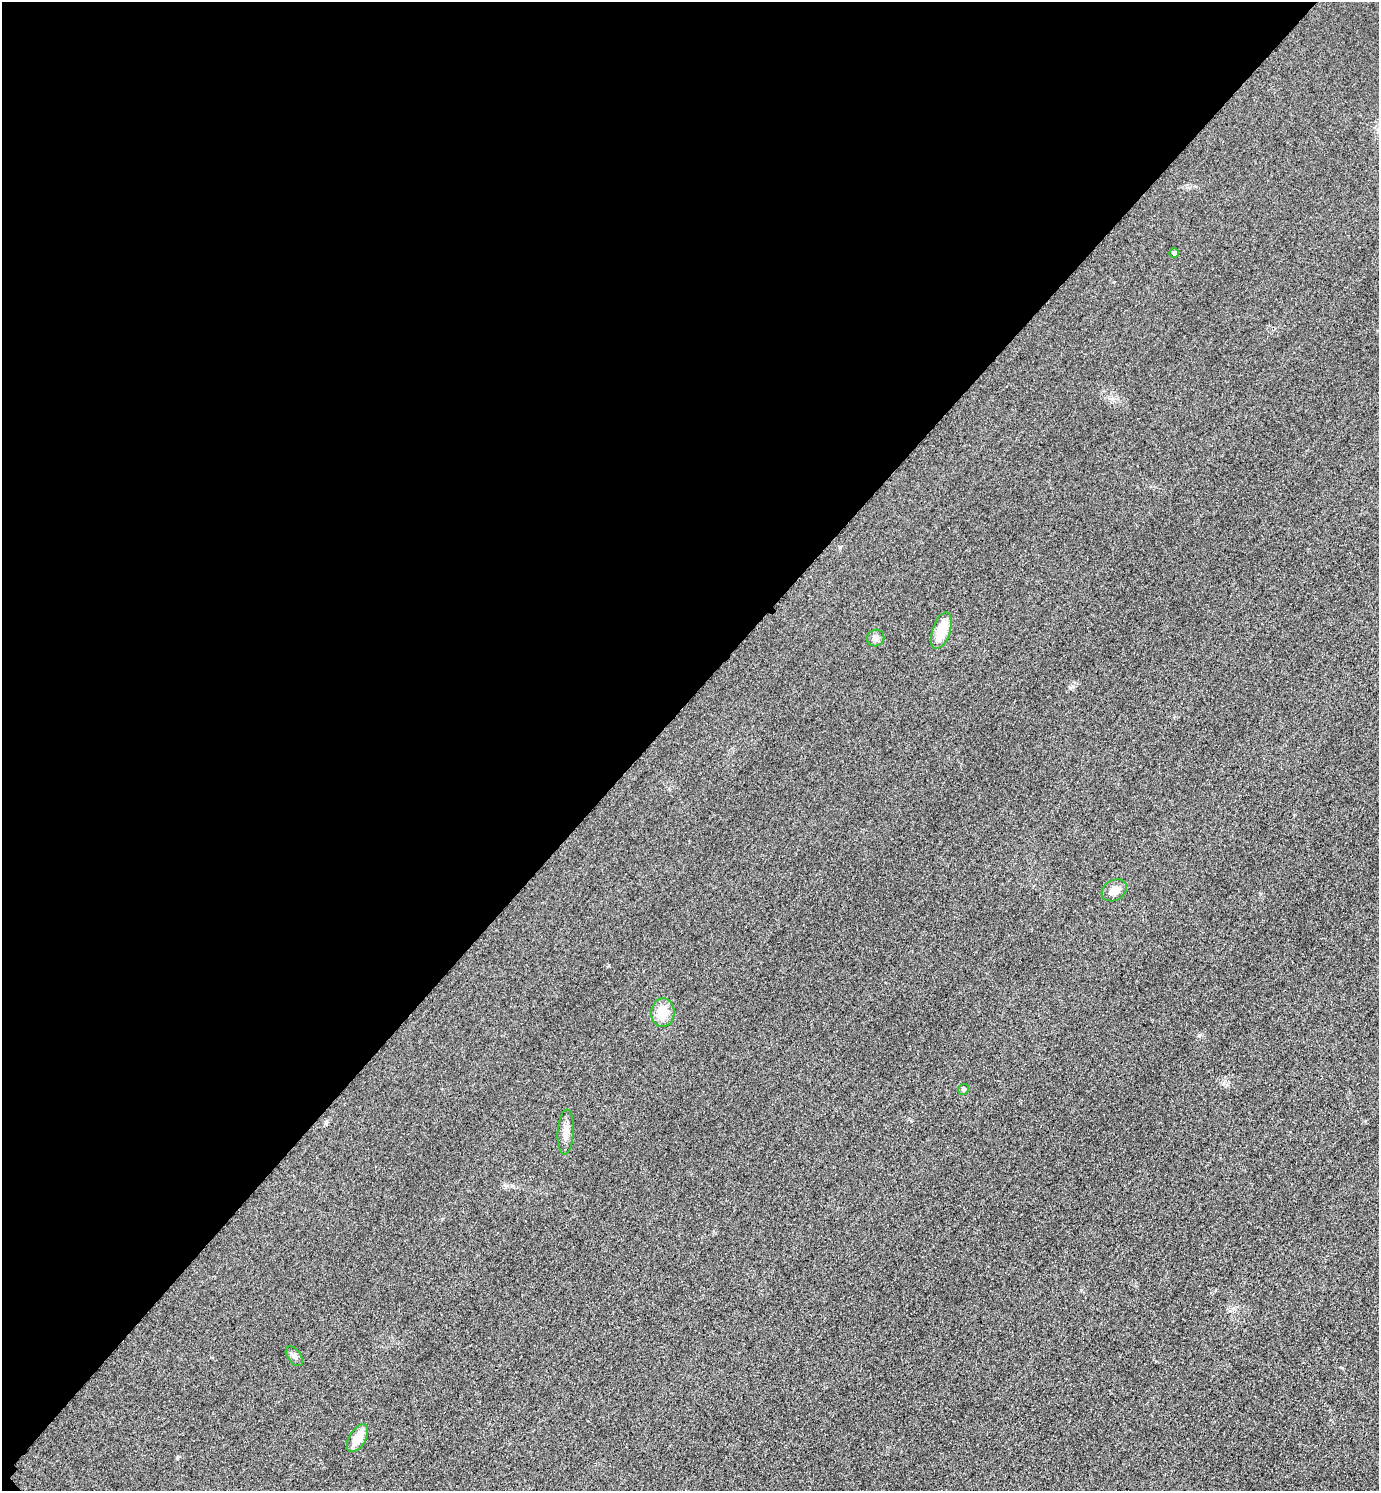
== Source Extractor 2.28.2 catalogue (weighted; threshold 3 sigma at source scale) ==
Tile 5 of 4 x 4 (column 1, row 2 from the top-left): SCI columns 327-1703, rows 3011-4499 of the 6019 x 6019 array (HDU 1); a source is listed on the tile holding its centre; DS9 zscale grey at full resolution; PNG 1381 x 1493 px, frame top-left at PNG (2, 2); each listed source drawn as its Kron ellipse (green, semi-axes under 4 px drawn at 4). Shown black and unused: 47% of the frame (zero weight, under 3 of 4 exposures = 3% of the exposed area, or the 3 px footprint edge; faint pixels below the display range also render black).
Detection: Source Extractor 2.28.2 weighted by HDU 2 'WHT'; one run over the whole footprint, this tile lists its part. Background 0.0756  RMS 0.017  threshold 0.0773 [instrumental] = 3 sigma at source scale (4.5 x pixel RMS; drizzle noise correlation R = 1.50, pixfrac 1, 0.05/0.05 arcsec/px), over >= 5 px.
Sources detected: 9; all 9 listed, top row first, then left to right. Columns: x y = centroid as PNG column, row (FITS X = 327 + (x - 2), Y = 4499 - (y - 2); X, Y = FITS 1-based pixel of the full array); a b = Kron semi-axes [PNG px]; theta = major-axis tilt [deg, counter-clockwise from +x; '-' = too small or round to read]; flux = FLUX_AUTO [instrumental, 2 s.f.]
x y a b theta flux
1174 253 5 4 - 4.5
941 631 19 9 71 43
876 638 9 8 - 7.4
1114 890 13 10 30 16
663 1012 14 11 86 33
963 1089 5 5 - 3.3
566 1132 23 8 87 15
294 1356 11 6 -54 5.9
358 1438 15 8 59 30